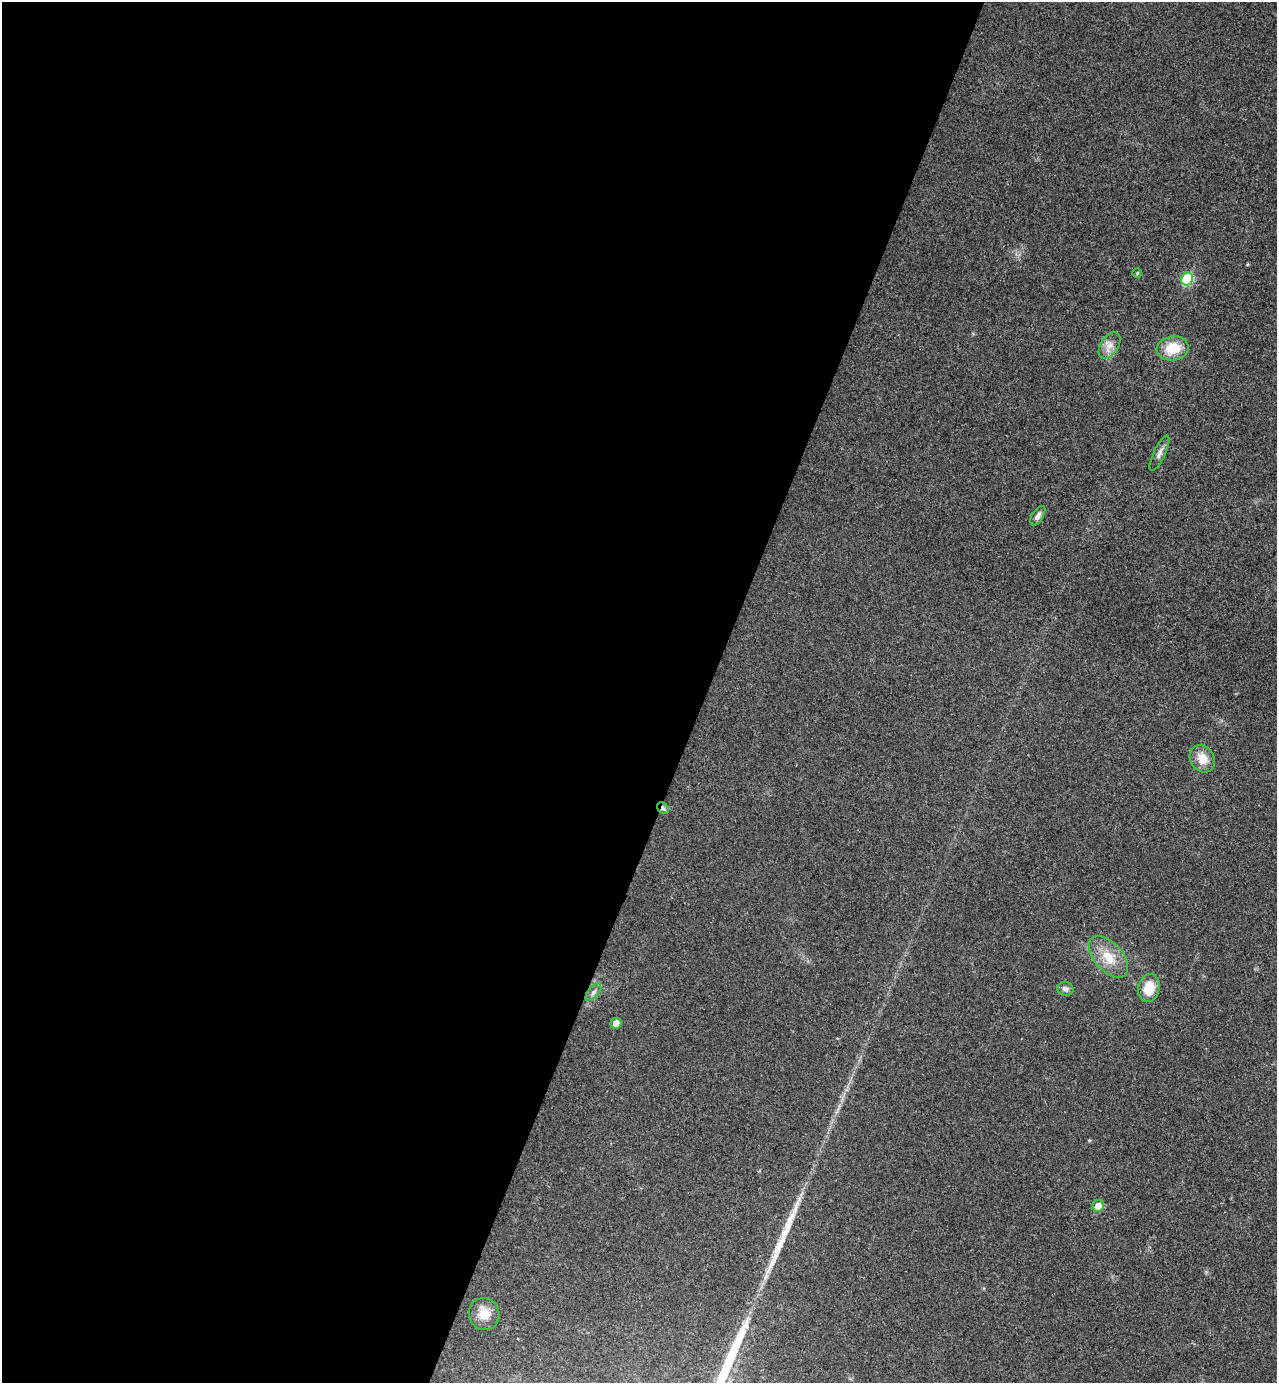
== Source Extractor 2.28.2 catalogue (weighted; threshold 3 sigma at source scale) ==
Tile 5 of 4 x 4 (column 1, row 2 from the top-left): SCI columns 192-1466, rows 2790-4170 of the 5616 x 5577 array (HDU 1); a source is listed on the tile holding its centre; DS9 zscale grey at full resolution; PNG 1279 x 1385 px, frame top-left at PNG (2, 2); each listed source drawn as its Kron ellipse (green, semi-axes under 4 px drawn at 4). Shown black and unused: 55% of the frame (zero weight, under 3 of 4 exposures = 6% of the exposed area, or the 3 px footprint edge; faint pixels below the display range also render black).
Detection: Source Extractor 2.28.2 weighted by HDU 2 'WHT'; one run over the whole footprint, this tile lists its part. Background 0.0456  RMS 0.0051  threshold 0.0229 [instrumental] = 3 sigma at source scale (4.5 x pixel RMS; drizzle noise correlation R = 1.50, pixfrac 1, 0.05/0.05 arcsec/px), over >= 5 px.
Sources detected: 16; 1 long thin detection or spike segment (spike, bleed or trail) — neither listed nor drawn; the other 15 listed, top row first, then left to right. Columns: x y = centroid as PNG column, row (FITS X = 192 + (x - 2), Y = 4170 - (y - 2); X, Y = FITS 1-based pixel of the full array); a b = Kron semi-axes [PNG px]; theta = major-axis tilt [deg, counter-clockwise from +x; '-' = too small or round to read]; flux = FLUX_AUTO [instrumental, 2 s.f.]
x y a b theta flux
1137 273 5 4 - 0.58
1187 279 6 6 - 28
1109 345 15 8 56 4.1
1173 348 16 12 9 13
1159 453 19 6 64 2.6
1038 516 11 5 58 2.1
1202 759 14 11 -55 7.5
663 808 6 5 - 1.3
1108 957 25 14 -48 11
1149 988 14 10 76 11
1065 989 8 6 -13 1.8
593 992 10 5 49 1.7
616 1023 5 5 - 3.8
1098 1206 6 6 - 5.3
484 1314 16 15 - 7.4
Overlapping masked pixels (flux is a lower limit): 1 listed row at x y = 663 808